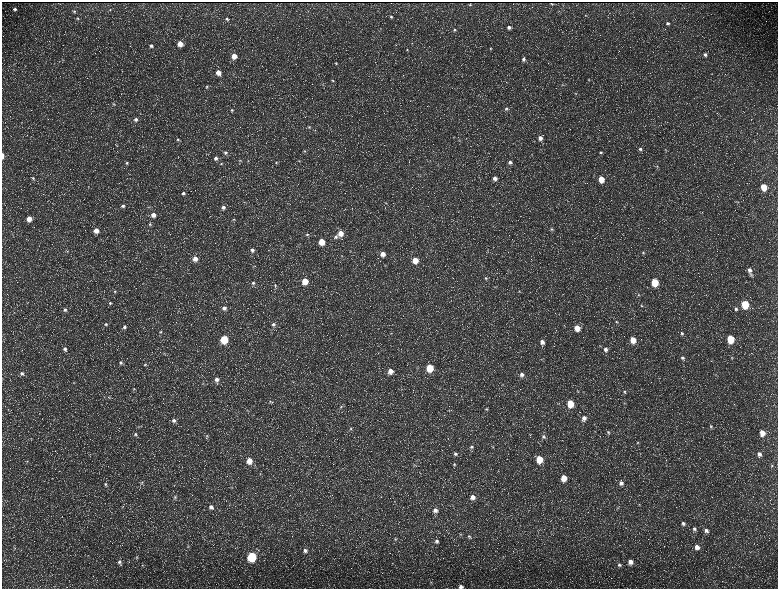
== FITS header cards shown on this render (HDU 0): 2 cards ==
NAXIS1  =                 1552 / length of data axis 1
NAXIS2  =                 1173 / length of data axis 2

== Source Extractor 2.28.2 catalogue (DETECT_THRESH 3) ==
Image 1552 x 1173 px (HDU 0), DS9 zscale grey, zoomed out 1/2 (1 PNG px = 2 x 2 image px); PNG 780 x 591 px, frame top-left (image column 1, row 1173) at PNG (2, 2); no overlay
Background 214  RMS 9.7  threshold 29.1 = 3 sigma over >= 5 px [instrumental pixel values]
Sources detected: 224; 36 cannot appear on this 1/2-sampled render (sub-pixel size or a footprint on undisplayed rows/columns) and are not listed; the other 188 listed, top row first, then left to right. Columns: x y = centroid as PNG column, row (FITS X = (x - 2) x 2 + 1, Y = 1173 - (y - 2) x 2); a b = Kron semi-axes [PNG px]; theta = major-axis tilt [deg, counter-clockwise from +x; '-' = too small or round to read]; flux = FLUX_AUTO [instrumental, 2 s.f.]
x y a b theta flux
551 3 2 1 - 1100
470 5 2 2 - 1400
15 9 4 4 - 5000
110 10 4 3 - 1500
74 11 4 4 - 2500
585 15 3 3 - 1200
391 17 4 4 - 3100
78 18 4 4 - 2600
227 19 4 3 - 2800
668 23 4 4 - 3700
509 27 4 4 - 6200
381 29 4 3 - 1400
454 30 5 4 - 3500
412 43 3 2 - 1200
180 44 5 4 - 24000
151 46 5 5 - 5300
490 48 4 4 - 2000
407 50 4 3 - 1500
705 55 5 4 - 4800
234 56 5 4 - 23000
350 58 3 2 - 930
523 59 4 4 - 4500
336 63 4 4 - 2400
218 72 5 5 - 16000
588 79 4 3 - 1400
333 80 4 4 - 2400
562 85 5 3 - 1700
207 87 5 4 - 3400
576 93 4 3 - 1800
114 104 5 4 - 2900
506 108 5 4 - 3600
232 110 5 4 - 3400
136 119 5 4 - 6900
309 127 4 4 - 2800
315 130 3 2 - 1100
588 136 3 2 - 990
540 138 5 4 - 11000
178 139 5 4 - 3800
459 139 4 2 - 1200
117 145 3 2 - 1100
640 149 5 4 - 4300
665 150 4 3 - 1300
305 151 4 4 - 2900
225 152 5 5 - 5100
601 152 5 4 - 3700
3 156 5 2 - 9200
216 158 5 5 - 6400
240 160 4 3 - 1500
299 161 5 3 - 2300
510 162 5 4 - 6200
126 163 4 4 - 3100
276 163 5 4 - 2700
221 164 5 4 - 3200
657 166 4 3 - 1500
33 178 5 5 - 3600
495 178 5 5 - 9400
601 179 5 4 - 33000
763 187 5 4 - 37000
183 193 5 5 - 5300
386 203 4 3 - 1500
123 206 6 5 - 5400
149 207 5 2 - 1700
223 207 5 4 - 6500
153 215 6 5 - 14000
29 219 5 5 - 21000
233 219 4 3 - 1600
150 224 5 5 - 3700
552 229 5 4 - 3000
96 230 5 5 - 19000
340 233 5 5 - 20000
307 234 4 4 - 2900
336 237 5 4 - 4700
321 241 4 4 - 32000
252 250 5 5 - 6300
67 251 4 3 - 2100
643 252 4 4 - 2200
383 254 5 4 - 15000
342 256 3 3 - 1300
195 259 5 5 - 15000
415 260 5 4 - 29000
385 265 3 3 - 1300
254 266 4 2 - 1400
750 270 9 5 -72 10000
486 278 5 4 - 3800
305 281 5 4 - 41000
655 282 5 4 - 66000
253 283 5 4 - 4200
275 285 4 4 - 2600
115 291 5 4 - 3400
519 291 5 4 - 2900
638 295 4 3 - 2300
110 303 5 5 - 3500
745 304 5 4 - 90000
641 306 5 4 - 2900
224 308 5 5 - 7700
736 309 5 4 - 4100
65 310 6 5 - 6400
616 322 5 4 - 3200
106 324 5 5 - 3900
273 324 5 5 - 4700
124 327 5 5 - 5900
577 328 5 5 - 24000
161 332 4 4 - 2700
391 333 3 2 - 930
682 333 5 4 - 3700
224 339 5 4 - 93000
730 339 5 4 - 75000
633 340 5 5 - 32000
542 342 6 5 - 12000
65 349 6 5 - 7000
606 349 6 5 - 8100
682 358 6 4 -48 5100
732 358 5 4 - 2400
121 362 5 5 - 4600
145 364 5 4 - 2400
430 368 5 4 - 63000
390 371 5 5 - 16000
22 373 5 4 - 4400
522 375 6 5 - 8300
217 379 5 5 - 9000
74 383 5 2 - 1600
203 383 4 3 - 1700
134 389 5 4 - 2800
577 391 4 2 - 1500
624 392 5 4 - 3000
109 397 4 3 - 2000
270 402 5 4 - 2300
570 403 5 5 - 53000
624 403 4 3 - 1500
341 407 5 4 - 3100
486 409 5 3 - 2500
247 410 4 3 - 1300
584 418 6 5 - 11000
174 420 5 5 - 6400
711 426 5 4 - 2800
138 427 5 3 - 2200
351 428 4 4 - 2700
595 432 3 3 - 1300
608 432 5 4 - 3900
762 433 6 5 - 23000
135 434 5 5 - 4100
530 434 4 1 - 750
207 436 5 4 - 2400
543 437 6 6 - 5100
31 438 4 4 - 2200
637 443 5 3 - 2300
472 447 5 5 - 4800
493 447 4 3 - 1900
455 454 5 5 - 4500
759 454 6 5 - 8700
539 459 5 5 - 53000
27 461 5 3 - 2400
249 461 5 5 - 23000
454 464 5 4 - 2700
415 465 5 3 - 2100
772 465 4 4 - 2400
564 478 5 5 - 32000
142 482 5 4 - 3000
621 483 6 5 - 7300
105 485 6 5 - 3900
232 487 5 2 - 1500
175 497 6 5 - 5500
473 497 5 5 - 13000
639 505 4 3 - 1500
211 507 6 5 - 8300
618 508 3 3 - 1800
435 510 6 6 - 11000
683 523 6 5 - 5100
269 527 4 2 - 1300
694 529 6 5 - 5000
706 531 6 5 - 7800
460 534 5 4 - 2400
469 536 5 4 - 4000
395 539 5 5 - 3500
47 540 3 3 - 1200
437 541 6 5 - 6300
188 547 5 4 - 3000
697 547 6 5 - 11000
14 548 5 4 - 2700
305 550 6 6 - 7500
137 557 4 3 - 1900
252 557 5 5 - 170000
120 562 7 5 -66 5600
630 562 5 5 - 13000
142 565 4 3 - 1800
619 565 5 4 - 4200
431 582 4 3 - 1800
461 587 5 4 - 6300
At the frame edge (FLAGS 8, measured only in part): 2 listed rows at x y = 3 156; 461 587
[36 sub-pixel or undisplayed-footprint detections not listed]